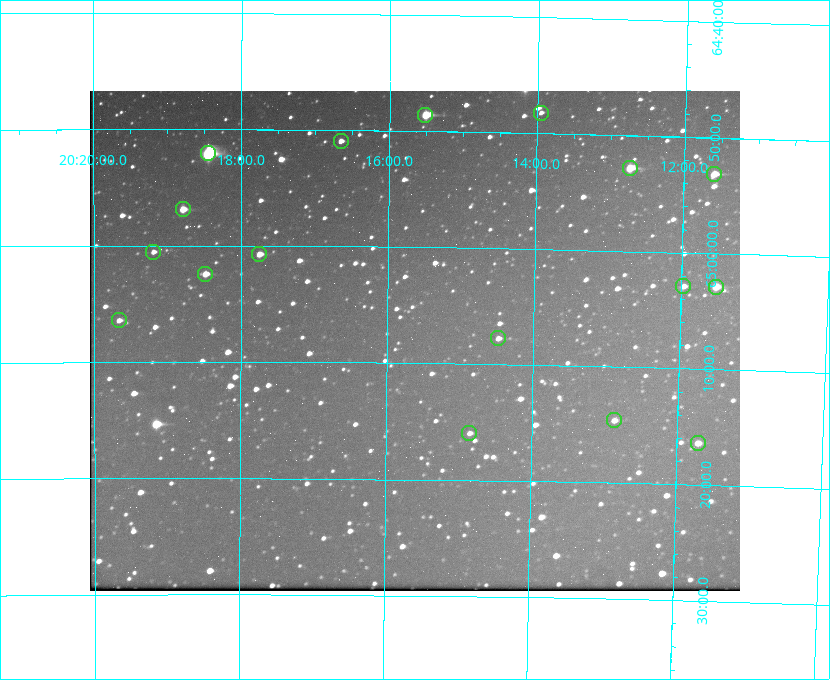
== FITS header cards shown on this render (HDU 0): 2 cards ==
NAXIS1  =                  650 / Width of table row in bytes
NAXIS2  =                  500 / Number of rows in table

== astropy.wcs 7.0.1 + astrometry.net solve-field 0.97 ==
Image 650 x 500 px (HDU 0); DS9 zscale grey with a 90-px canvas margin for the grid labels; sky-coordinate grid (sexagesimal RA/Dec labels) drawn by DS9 from the SOLVED WCS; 17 Tycho-2 reference stars matched to detected sources circled (green)
Header WCS: none
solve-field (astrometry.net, Tycho-2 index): SOLVED blind (the file carries no WCS)
Solved WCS: RA---TAN-SIP/DEC--TAN-SIP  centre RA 20:15:37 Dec +65:08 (303.91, +65.13 deg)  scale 5.17 arcsec/px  FOV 56.1' x 43.1'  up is +179 deg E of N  parity flipped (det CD > 0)
(file carries no celestial WCS; the grid is the blind solution)
Tycho-2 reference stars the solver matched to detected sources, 17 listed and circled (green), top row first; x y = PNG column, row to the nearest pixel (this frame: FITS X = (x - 90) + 1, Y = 500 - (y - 91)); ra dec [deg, ICRS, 3 dp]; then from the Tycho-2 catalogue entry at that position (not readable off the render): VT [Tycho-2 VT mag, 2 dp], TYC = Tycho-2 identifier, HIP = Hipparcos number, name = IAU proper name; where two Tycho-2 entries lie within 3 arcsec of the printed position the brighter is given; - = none
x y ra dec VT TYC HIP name
541 113 303.488 +64.804 11.29 4240-68-1 - -
425 115 303.878 +64.810 8.93 4240-794-1 - -
341 141 304.164 +64.849 10.65 4240-315-1 - -
208 153 304.612 +64.868 7.89 4241-1703-1 100101 -
630 168 303.184 +64.880 9.02 4240-488-1 - -
714 174 302.897 +64.886 9.40 4240-717-1 - -
183 209 304.698 +64.948 10.27 4241-1684-1 - -
153 252 304.798 +65.009 11.15 4241-1628-1 - -
259 254 304.437 +65.012 10.41 4241-1775-1 - -
205 274 304.620 +65.041 10.25 4241-1573-1 - -
683 286 302.992 +65.048 11.44 4240-88-1 - -
716 287 302.882 +65.048 10.25 4240-98-1 - -
119 320 304.916 +65.107 11.17 4241-1518-1 - -
498 338 303.620 +65.129 11.18 4240-34-1 - -
614 420 303.217 +65.244 11.17 4240-236-1 - -
469 433 303.713 +65.266 11.45 4240-564-1 - -
698 443 302.928 +65.273 10.74 4240-760-1 - -